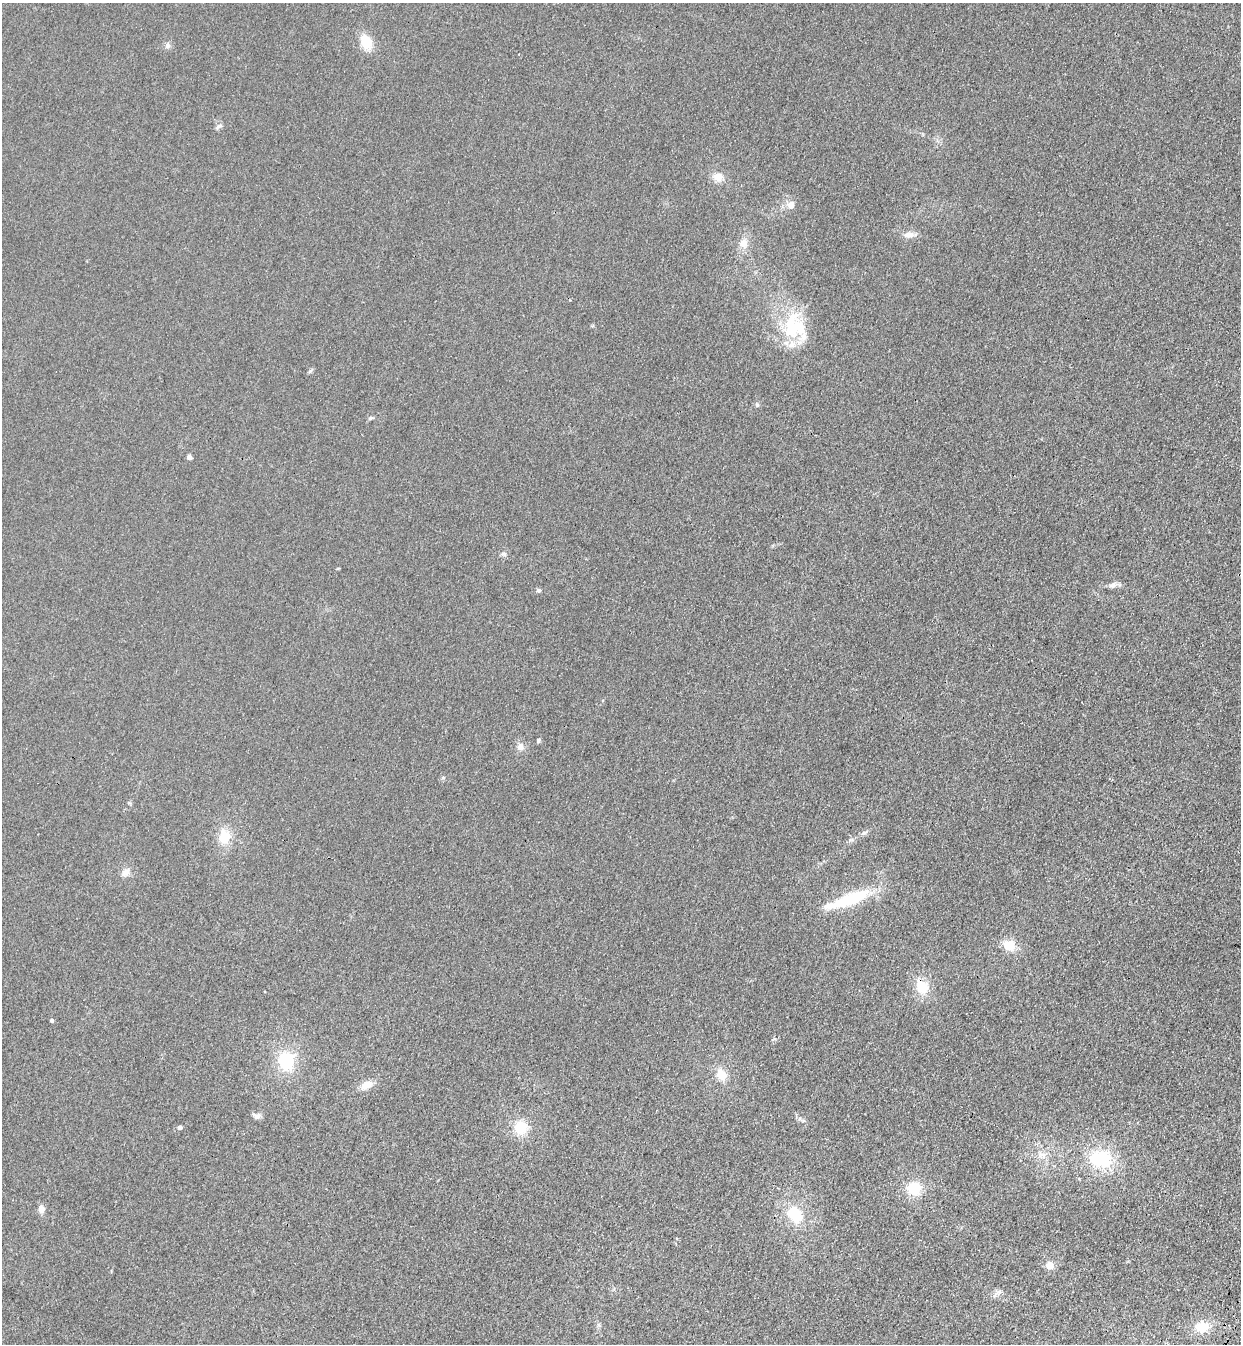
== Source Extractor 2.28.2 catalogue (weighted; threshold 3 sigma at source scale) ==
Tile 6 of 4 x 4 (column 2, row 2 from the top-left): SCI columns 1485-2723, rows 2730-4071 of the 5575 x 5458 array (HDU 1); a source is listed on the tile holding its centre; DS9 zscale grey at full resolution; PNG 1243 x 1346 px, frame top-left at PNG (2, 3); no overlay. Shown black and unused: <1% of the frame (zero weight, under 3 of 4 exposures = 6% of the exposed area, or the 3 px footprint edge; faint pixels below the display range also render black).
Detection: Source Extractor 2.28.2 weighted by HDU 2 'WHT'; one run over the whole footprint, this tile lists its part. Background 0.0343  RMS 0.0055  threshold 0.0248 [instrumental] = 3 sigma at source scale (4.5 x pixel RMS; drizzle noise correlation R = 1.50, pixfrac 1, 0.05/0.05 arcsec/px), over >= 5 px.
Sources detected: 42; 2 inside a brighter object's white glare — not listed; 2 inside a brighter listed object's ellipse — not listed separately; the other 38 listed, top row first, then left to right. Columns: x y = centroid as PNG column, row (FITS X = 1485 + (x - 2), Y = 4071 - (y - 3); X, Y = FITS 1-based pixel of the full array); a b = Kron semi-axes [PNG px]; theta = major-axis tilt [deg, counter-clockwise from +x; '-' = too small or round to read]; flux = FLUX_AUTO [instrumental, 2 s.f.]
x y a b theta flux
366 42 22 15 -68 9.4
167 46 7 7 - 1.8
219 126 11 5 27 1.4
718 177 12 10 -6 5.6
791 205 8 7 - 4.1
909 234 13 8 6 3.9
743 243 12 11 - 5.1
792 328 34 23 54 31
310 371 6 5 - 0.92
757 404 7 5 -69 1
370 418 7 5 20 0.94
189 457 4 4 - 3.3
1113 585 12 7 20 2.3
538 590 6 5 - 1
538 740 5 5 - 1.1
520 747 10 8 -79 3.1
129 803 6 4 -18 0.63
863 833 9 5 27 1.5
224 836 18 14 82 11
126 872 11 8 44 3.3
855 897 38 17 25 25
1009 945 15 11 -28 9.2
922 987 16 14 -61 13
51 1020 4 3 - 1.4
286 1061 21 18 88 24
721 1075 14 11 -50 7.7
366 1085 13 8 27 6.3
257 1116 10 7 19 2.3
179 1127 4 4 - 2.6
521 1128 16 15 - 13
1043 1155 9 6 -18 2.6
1101 1159 27 20 -9 30
914 1188 16 15 - 14
41 1209 9 8 - 3.3
795 1214 28 19 -55 19
1049 1265 10 9 - 4.2
997 1293 17 4 33 1.9
1202 1327 15 12 14 11
Overlapping masked pixels (flux is a lower limit): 1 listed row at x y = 922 987
Unlisted compact peaks at least as high as the median listed source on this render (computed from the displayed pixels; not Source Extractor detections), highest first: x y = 443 778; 504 554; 800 1119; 774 1039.